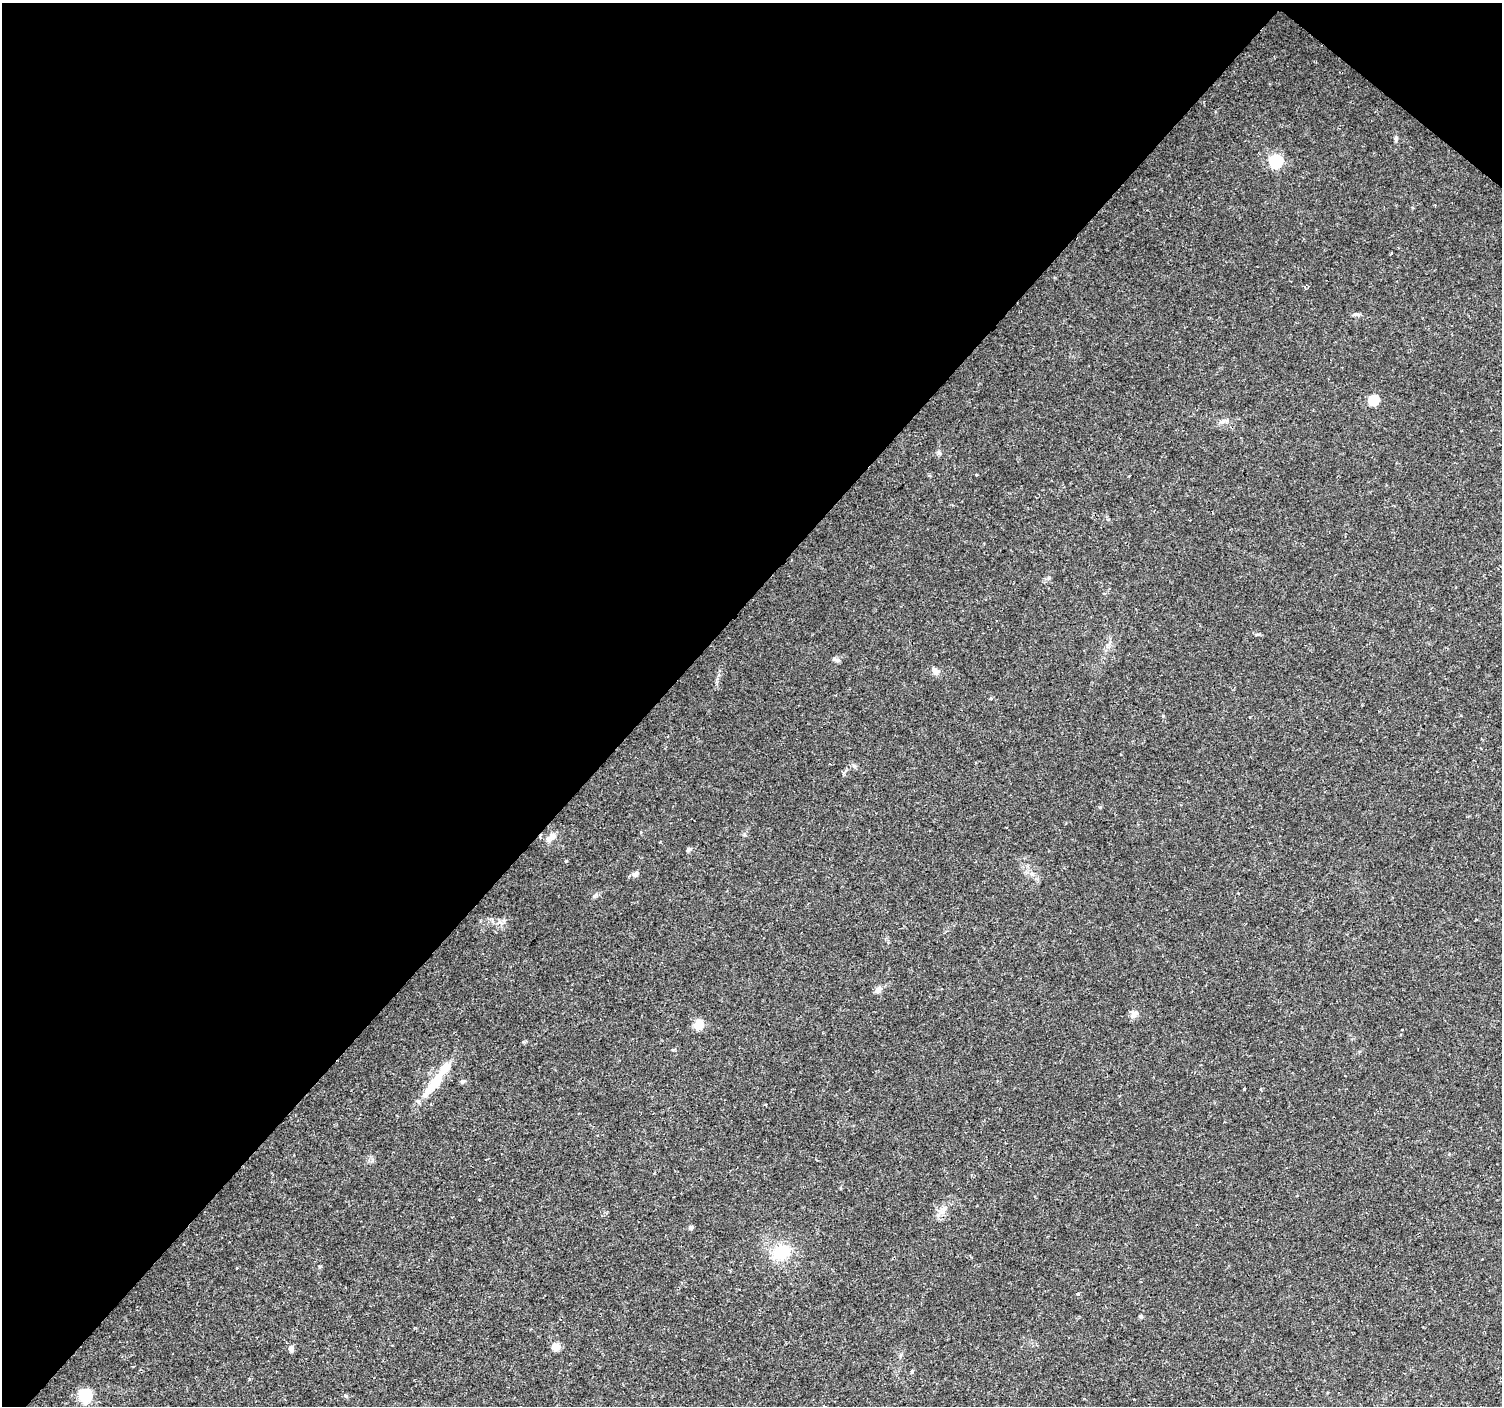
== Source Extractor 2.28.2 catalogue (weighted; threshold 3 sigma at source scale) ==
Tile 2 of 4 x 4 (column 2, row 1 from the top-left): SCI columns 1506-3005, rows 4451-5854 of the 6006 x 6026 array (HDU 1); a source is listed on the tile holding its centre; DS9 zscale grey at full resolution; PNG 1504 x 1408 px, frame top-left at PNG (2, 3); no overlay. Shown black and unused: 45% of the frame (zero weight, under 2 of 3 exposures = <1% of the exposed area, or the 3 px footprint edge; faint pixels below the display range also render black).
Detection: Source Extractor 2.28.2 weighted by HDU 2 'WHT'; one run over the whole footprint, this tile lists its part. Background 0.0217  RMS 0.0027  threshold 0.0123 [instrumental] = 3 sigma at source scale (4.5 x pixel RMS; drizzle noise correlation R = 1.50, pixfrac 1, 0.0396/0.0396 arcsec/px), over >= 5 px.
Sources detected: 33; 1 inside a brighter object's white glare — not listed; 1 inside a brighter listed object's ellipse — not listed separately; the other 31 listed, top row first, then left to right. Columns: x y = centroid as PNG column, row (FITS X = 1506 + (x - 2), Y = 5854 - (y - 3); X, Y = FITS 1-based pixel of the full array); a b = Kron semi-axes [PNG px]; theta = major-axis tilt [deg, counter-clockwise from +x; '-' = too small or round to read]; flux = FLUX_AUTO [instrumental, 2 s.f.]
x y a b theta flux
1396 138 11 3 -87 0.57
1276 161 7 6 - 38
1391 253 3 2 - 0.28
1356 314 9 5 -10 0.71
1374 400 6 6 - 14
939 453 7 4 -45 0.48
976 475 3 2 - 0.27
836 660 11 5 -18 0.66
935 670 10 7 -65 1
1163 716 4 4 - 0.29
845 771 11 2 41 0.39
553 836 10 10 - 1.7
689 850 7 5 34 0.65
636 874 8 6 44 0.81
1032 874 7 4 -45 0.73
595 896 9 4 56 0.52
878 990 11 7 51 1.3
1134 1014 12 9 55 1.4
699 1025 10 9 - 3.7
463 1082 7 5 1 0.52
435 1083 34 11 52 8.1
1244 1089 3 2 - 0.24
766 1105 3 2 - 0.27
943 1209 12 8 65 1.8
691 1228 4 4 - 0.92
781 1252 18 15 22 10
1078 1294 3 3 - 0.81
1141 1316 6 4 -68 0.4
556 1347 7 7 - 2.7
291 1349 7 6 - 1.1
85 1396 10 10 - 11
Unlisted compact peaks at least as high as the median listed source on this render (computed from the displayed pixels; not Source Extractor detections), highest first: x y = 346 1396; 1100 807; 991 698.